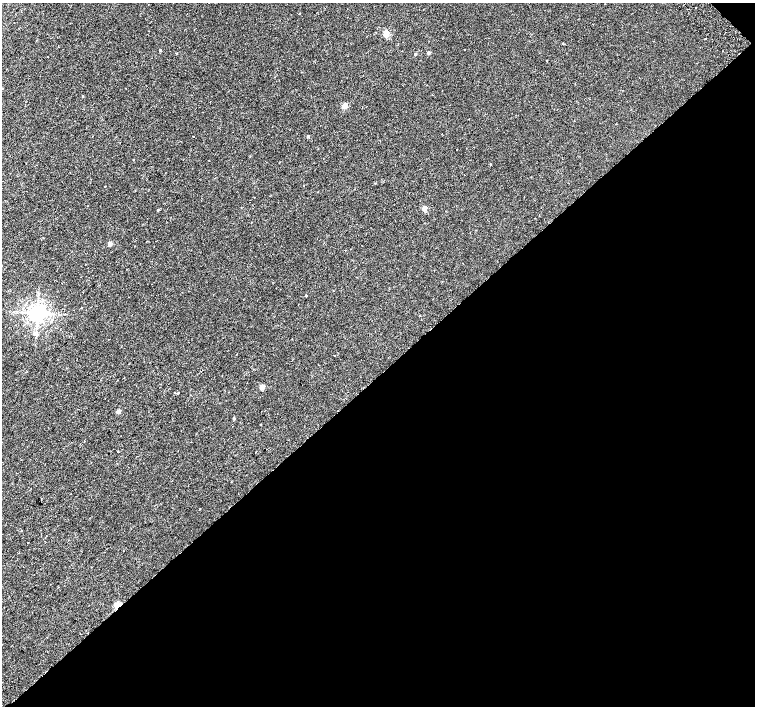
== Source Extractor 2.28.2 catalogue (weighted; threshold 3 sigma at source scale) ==
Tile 12 of 4 x 4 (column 4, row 3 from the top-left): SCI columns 4568-6073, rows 1672-3079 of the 6118 x 6093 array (HDU 1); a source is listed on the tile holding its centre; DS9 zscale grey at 2 x 2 block average (1 PNG px = mean of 2 x 2 image px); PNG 757 x 708 px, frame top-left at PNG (2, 3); no overlay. Shown black and unused: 47% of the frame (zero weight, under 2 of 3 exposures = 3% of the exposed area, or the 3 px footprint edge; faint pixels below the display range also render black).
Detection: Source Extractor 2.28.2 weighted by HDU 2 'WHT'; one run over the whole footprint, this tile lists its part. Background 0.00767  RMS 0.0027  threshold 0.0123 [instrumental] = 3 sigma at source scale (4.5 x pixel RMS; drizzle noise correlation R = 1.50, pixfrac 1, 0.0396/0.0396 arcsec/px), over >= 5 px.
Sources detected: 30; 4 cosmic-ray / hot-pixel residue — not listed; the other 26 listed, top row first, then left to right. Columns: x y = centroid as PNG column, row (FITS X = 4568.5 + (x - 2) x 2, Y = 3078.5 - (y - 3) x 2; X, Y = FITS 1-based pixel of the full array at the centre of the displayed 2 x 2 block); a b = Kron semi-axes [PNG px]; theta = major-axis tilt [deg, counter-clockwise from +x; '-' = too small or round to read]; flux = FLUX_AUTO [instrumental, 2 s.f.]
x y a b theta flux
695 8 2 2 - 1.1
386 34 3 3 - 16
705 39 2 2 - 2.5
464 49 2 2 - 0.2
160 50 2 2 - 1.2
429 52 2 2 - 1.9
415 54 2 2 - 0.84
83 96 3 2 - 0.35
344 106 3 2 - 9.6
193 136 2 2 - 0.33
308 136 2 2 - 1.2
133 160 2 2 - 0.76
424 208 3 2 - 7.1
158 210 3 2 - 0.61
110 244 2 2 - 5.3
306 296 2 2 - 0.4
37 313 4 4 - 350
34 333 3 3 - 1.6
262 387 3 2 - 8.5
177 393 3 2 - 3.6
118 411 3 2 - 3.8
234 418 3 2 - 0.6
260 425 2 2 - 0.63
118 452 2 2 - 0.51
21 531 2 2 - 0.74
118 605 3 2 - 24
Overlapping masked pixels (flux is a lower limit): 1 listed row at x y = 118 605
Diffuse or blended objects may show on this block-average render without a row.